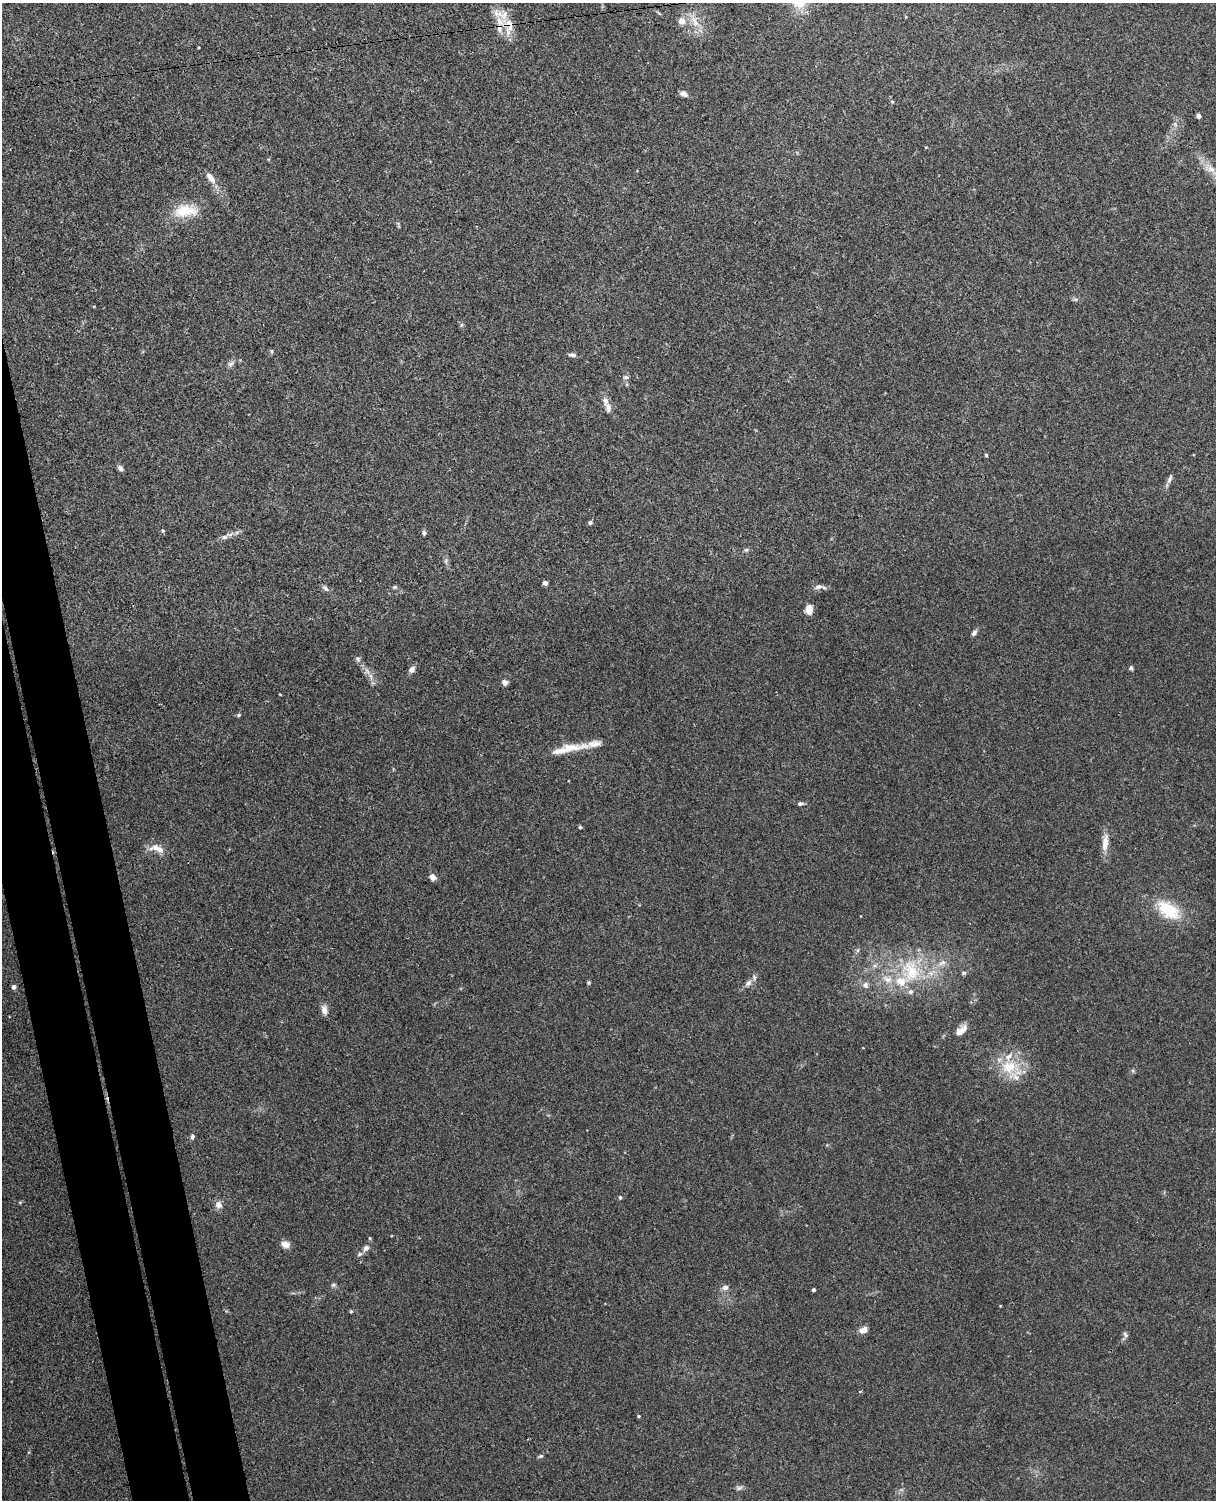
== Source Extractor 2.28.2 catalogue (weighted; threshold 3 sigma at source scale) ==
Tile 7 of 4 x 3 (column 3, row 2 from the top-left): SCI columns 2485-3698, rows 1650-3147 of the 4968 x 4909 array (HDU 1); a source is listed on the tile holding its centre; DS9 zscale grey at full resolution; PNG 1218 x 1502 px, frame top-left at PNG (2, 3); no overlay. Shown black and unused: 6% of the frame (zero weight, under 3 of 4 exposures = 5% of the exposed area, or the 3 px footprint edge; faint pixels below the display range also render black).
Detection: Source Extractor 2.28.2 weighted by HDU 2 'WHT'; one run over the whole footprint, this tile lists its part. Background 0.0395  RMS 0.0042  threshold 0.0188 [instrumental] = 3 sigma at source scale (4.5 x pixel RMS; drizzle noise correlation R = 1.50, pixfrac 1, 0.05/0.05 arcsec/px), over >= 5 px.
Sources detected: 80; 9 inside a brighter listed object's ellipse — not listed separately; the other 71 listed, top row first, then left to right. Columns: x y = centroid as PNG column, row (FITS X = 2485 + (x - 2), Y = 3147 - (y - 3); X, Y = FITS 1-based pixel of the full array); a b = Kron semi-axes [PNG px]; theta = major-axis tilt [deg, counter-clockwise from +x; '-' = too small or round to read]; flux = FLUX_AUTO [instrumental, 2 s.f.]
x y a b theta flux
682 21 9 8 - 2.8
695 21 20 7 -69 4.6
509 25 20 15 -75 7.9
684 94 9 6 -22 1.7
892 102 4 4 - 0.45
1198 116 4 4 - 2.4
1175 124 7 4 -57 0.86
1210 169 14 9 -29 3.5
211 178 15 7 -54 3.5
185 211 33 16 5 11
461 325 6 4 88 0.63
272 351 6 4 90 0.58
572 355 10 5 -9 1.2
230 364 9 6 43 1.4
626 377 8 6 0 0.92
606 401 13 7 -87 2.2
986 455 4 4 - 0.44
120 468 8 6 -62 1.2
1170 479 13 5 66 1.4
590 523 5 5 - 0.87
163 530 5 4 - 0.54
424 533 5 4 - 1.1
224 537 8 6 4 1.3
746 550 6 5 - 0.65
545 583 4 4 - 1.7
395 587 6 5 - 0.63
819 587 11 6 14 1.7
326 588 8 6 -46 1.1
809 609 9 6 81 4.6
974 633 8 6 50 1.2
358 658 7 5 -37 0.95
1131 668 6 5 - 0.68
412 670 8 6 46 1.8
505 682 8 7 - 1.2
239 715 6 5 - 0.56
571 747 37 9 1 7.3
800 804 7 5 2 1
580 827 5 4 - 0.48
1105 843 25 8 83 4.6
157 849 22 9 -17 4.2
433 877 7 6 - 2.3
1168 910 30 17 -36 16
858 950 6 4 71 0.63
942 963 12 7 26 2.4
911 971 37 24 -75 24
964 973 6 5 - 0.73
887 979 14 9 -16 4.2
589 983 5 4 - 0.53
748 983 10 7 52 1.9
865 985 10 8 -62 1.8
14 987 4 4 - 1.6
324 1010 13 7 -76 2.4
961 1031 16 8 39 3.6
1009 1067 24 18 12 13
192 1137 5 5 - 1.1
620 1197 5 4 - 0.66
20 1202 6 3 19 0.45
218 1205 10 9 - 2.1
370 1238 5 3 - 0.44
285 1244 9 7 -23 2.9
366 1248 8 6 51 1.7
360 1254 6 5 - 0.87
333 1285 6 4 1 0.66
725 1287 8 7 - 1.6
813 1290 3 3 - 0.86
351 1311 5 4 - 0.49
863 1330 11 7 33 2.5
1125 1335 9 5 -53 0.85
639 1416 4 3 - 0.56
540 1456 7 4 25 0.69
739 1488 10 5 14 1.1
Overlapping masked pixels (flux is a lower limit): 1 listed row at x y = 509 25